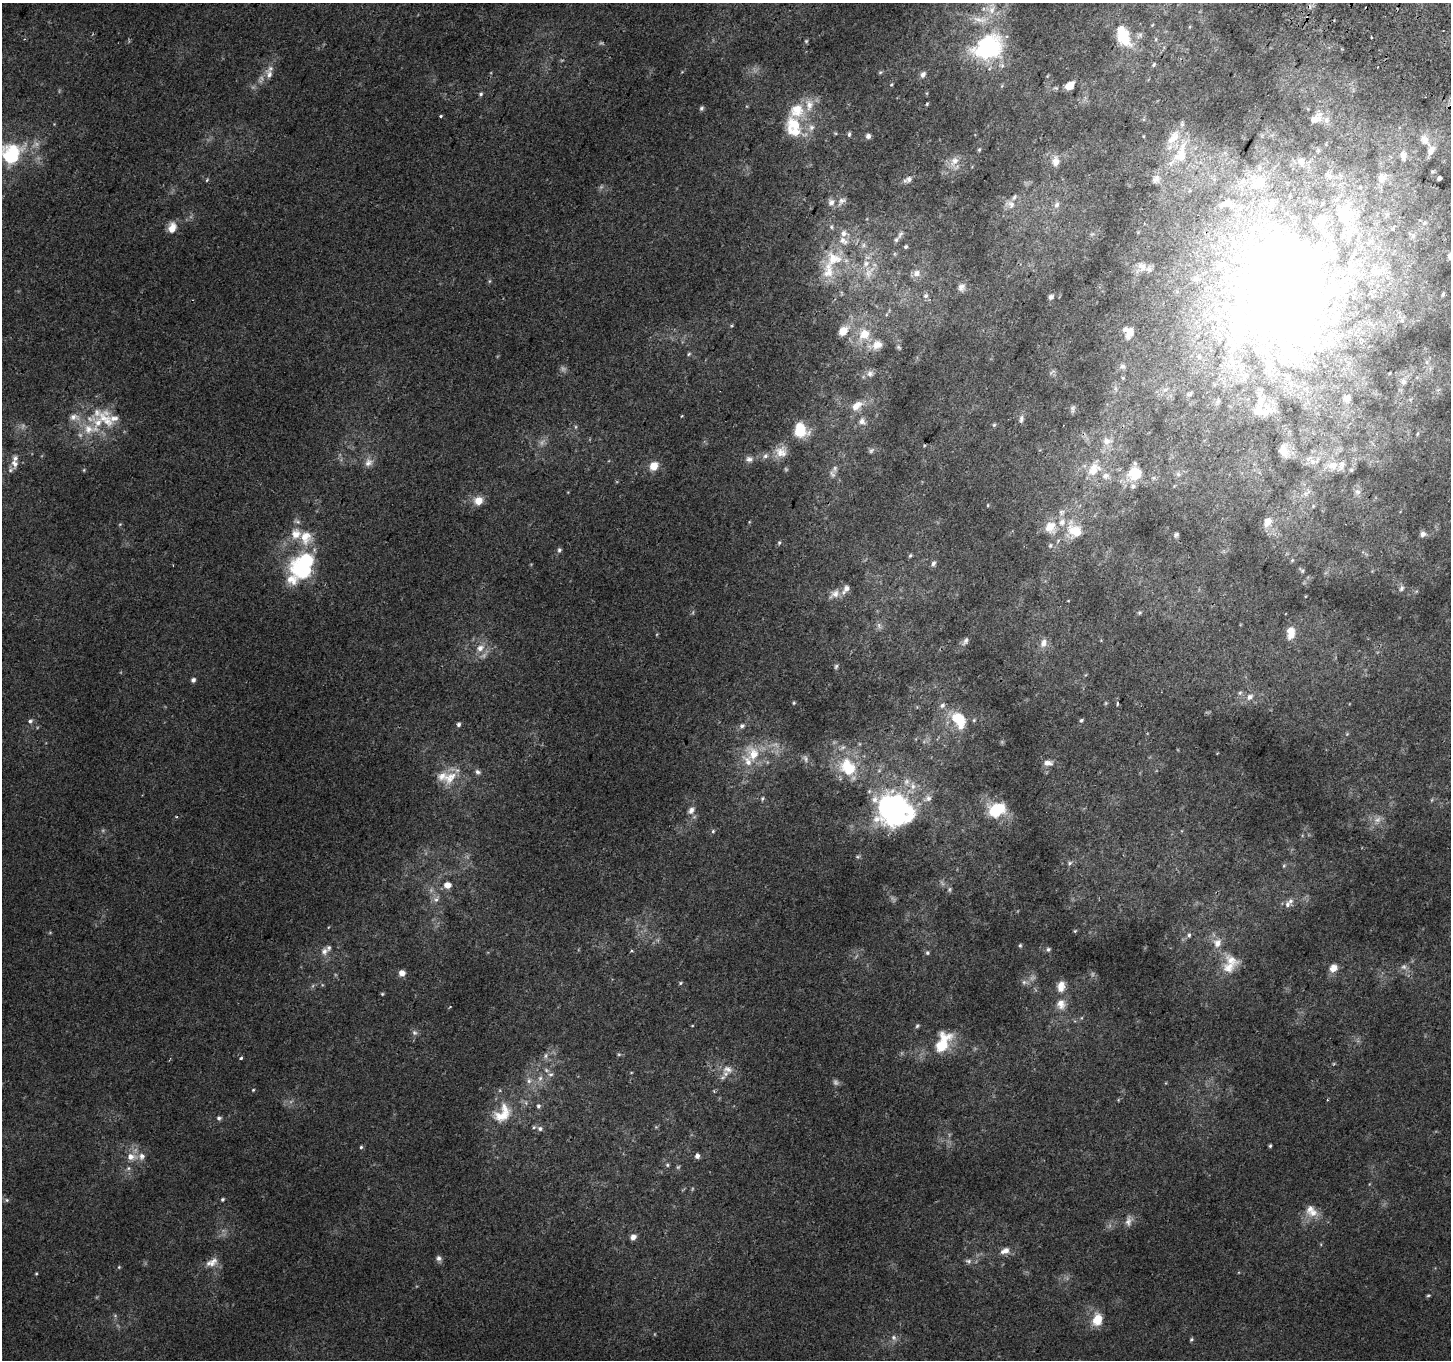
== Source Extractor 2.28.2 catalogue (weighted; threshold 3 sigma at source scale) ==
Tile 10 of 4 x 4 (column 2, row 3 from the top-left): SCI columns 1479-2927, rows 1659-3016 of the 5846 x 5965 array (HDU 1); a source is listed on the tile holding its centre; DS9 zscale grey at full resolution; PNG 1453 x 1362 px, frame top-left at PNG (2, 3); no overlay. Shown black and unused: <1% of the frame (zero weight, under 2 of 3 exposures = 2% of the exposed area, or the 3 px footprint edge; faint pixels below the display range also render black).
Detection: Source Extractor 2.28.2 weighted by HDU 2 'WHT'; one run over the whole footprint, this tile lists its part. Background 0.00422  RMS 0.0035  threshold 0.0158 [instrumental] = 3 sigma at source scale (4.5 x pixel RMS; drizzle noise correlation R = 1.50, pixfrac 1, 0.0396/0.0396 arcsec/px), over >= 5 px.
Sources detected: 316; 30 too faint to see at this stretch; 3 inside a brighter object's white glare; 1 cosmic-ray / hot-pixel residue — not listed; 67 inside a brighter listed object's ellipse — not listed separately; the other 215 listed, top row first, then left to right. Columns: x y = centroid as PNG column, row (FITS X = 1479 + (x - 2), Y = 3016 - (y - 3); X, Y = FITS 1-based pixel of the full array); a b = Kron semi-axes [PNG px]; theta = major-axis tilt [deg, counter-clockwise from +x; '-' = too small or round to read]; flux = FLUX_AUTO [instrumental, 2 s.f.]
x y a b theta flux
991 9 19 14 68 6.4
980 20 29 11 -1 7.4
1189 27 5 3 - 0.33
1123 36 31 17 -64 15
1371 37 3 2 - 0.52
806 41 5 5 - 0.5
988 47 26 21 24 53
1154 64 7 4 53 0.64
1002 65 8 7 - 1.3
880 72 6 4 21 0.47
269 74 15 10 -71 2.9
923 74 8 6 60 1.4
1047 76 5 3 - 0.32
891 85 5 4 - 0.39
1069 86 8 6 39 4.8
481 94 6 5 - 0.66
927 104 4 3 - 0.38
701 108 6 5 - 0.75
797 110 27 22 55 12
441 116 3 3 - 0.61
1316 118 22 12 31 4.6
811 127 11 8 82 2.2
849 134 6 4 82 0.67
868 136 6 5 - 1.2
1143 136 4 3 - 0.3
1425 140 22 12 -52 5.7
979 150 5 3 - 0.49
11 154 33 30 41 27
1181 154 49 19 70 25
1403 155 13 9 -83 3.7
954 161 15 10 46 3.5
1056 161 14 9 -90 3
1432 171 6 5 - 0.58
1382 178 17 13 54 4.2
1439 178 4 4 - 1.2
909 179 10 8 41 1.7
1156 179 16 13 50 4.1
207 180 6 4 67 0.45
841 201 16 8 45 2
1010 204 16 10 -26 2.7
1057 205 9 7 73 1.5
1387 214 8 6 72 1
1424 223 8 6 34 1.3
172 227 14 10 74 3.7
831 227 6 5 - 0.72
844 233 11 9 -12 2.4
900 234 13 6 60 1.3
864 245 8 7 - 1.1
906 246 5 4 - 0.64
1450 256 11 10 - 2.1
834 259 26 22 -5 13
1142 266 14 12 -39 3
868 273 16 11 80 4.3
916 273 10 9 - 2.4
489 281 6 4 89 0.47
961 287 12 10 75 1.9
1290 292 134 102 84 400
1443 294 6 4 75 0.7
926 296 8 7 - 1.2
1051 297 7 6 - 1.2
731 326 5 3 - 0.38
843 331 17 11 45 4.7
1128 332 15 12 -84 3.1
864 334 18 17 - 8.7
899 348 7 4 -41 0.57
689 354 5 4 - 0.49
1427 362 7 4 -89 0.74
1122 366 8 7 - 1.1
870 373 11 10 - 1.9
1403 381 11 8 -71 1.7
1116 389 7 4 -71 0.65
1438 390 7 4 19 0.65
1190 394 10 6 24 1.1
856 406 19 11 37 4.8
1073 409 10 6 82 1
682 416 3 2 - 0.35
1021 419 10 6 81 1.3
862 421 9 8 - 2.3
994 425 6 5 - 0.53
576 427 6 4 90 0.53
88 429 35 30 81 17
800 430 12 11 - 13
1417 434 5 5 - 0.48
1107 441 15 10 5 3.9
871 450 9 6 31 0.92
1284 451 15 10 -77 3.8
781 452 18 15 16 4.8
749 459 12 9 -2 1.8
369 462 13 11 50 2.9
1313 462 12 7 7 2.4
15 464 12 9 -81 2.6
1332 465 18 12 -3 5.3
654 466 10 8 49 4.7
1094 469 25 17 54 9.6
1351 470 6 5 - 0.54
832 474 14 8 -65 1.8
1135 474 21 18 44 10
1178 474 6 6 - 0.9
1357 492 9 8 - 1.6
1306 494 8 7 - 1.4
478 501 11 10 - 4.4
988 505 4 4 - 0.37
1061 512 9 8 - 1.6
749 522 5 3 - 0.3
1268 522 13 10 69 4
120 524 5 4 - 0.38
1050 527 17 15 -74 6.9
1075 531 22 18 -43 11
296 534 15 14 - 5.2
1423 534 7 7 - 1.4
1176 535 5 4 - 0.61
779 543 6 4 74 0.62
1050 546 7 6 - 0.95
559 550 7 5 73 0.8
910 555 6 4 49 0.56
1292 560 6 5 - 0.54
933 564 7 5 64 1.2
303 565 38 28 57 33
1301 570 11 6 -43 0.95
1401 588 8 6 72 1
834 594 17 10 33 3.1
1068 601 4 3 - 0.26
1139 613 6 6 - 0.52
879 626 11 7 -74 1.4
1290 630 10 9 - 2.8
965 641 13 6 55 1.4
1044 643 13 9 68 2.6
480 648 12 9 35 3.1
836 666 7 5 72 0.68
193 680 5 5 - 1.2
1240 693 7 5 23 0.8
1250 697 9 8 - 2.3
794 703 4 4 - 0.38
1106 703 5 5 - 0.42
1117 704 3 3 - 0.87
957 718 21 14 -34 11
1081 720 5 4 - 0.53
30 721 7 6 - 0.95
459 724 5 5 - 0.91
742 726 8 7 - 1.2
1347 734 6 4 46 0.44
753 754 27 18 -64 12
805 759 13 7 -59 1.5
1048 763 10 6 2 2.2
846 765 23 16 54 12
478 772 8 7 - 1.1
450 777 25 16 42 7.8
762 799 6 5 - 0.66
889 807 43 33 -3 75
691 810 13 8 54 2.1
996 810 19 14 20 15
177 816 4 4 - 0.56
1377 820 13 9 50 2.7
713 831 5 5 - 0.57
858 857 7 4 -5 0.55
1070 863 7 5 61 0.74
1284 866 6 5 - 0.56
447 885 7 6 - 3.4
949 889 7 6 - 0.72
436 899 12 7 47 1.8
1287 904 10 7 69 1.6
1075 931 5 4 - 0.45
1189 935 6 4 89 0.68
1217 943 14 12 75 4.2
1020 945 5 4 - 0.54
1048 949 7 6 - 0.83
324 951 12 9 67 2.2
631 951 4 3 - 0.41
927 953 6 5 - 0.7
1228 967 27 15 24 6.9
1334 968 10 9 - 3.2
402 973 6 6 - 2.6
1025 982 13 7 -6 1.5
680 983 6 4 17 0.51
1061 986 16 11 81 3.9
382 994 5 4 - 0.41
1061 1004 16 14 -88 4.5
450 1007 4 2 - 0.29
692 1026 4 3 - 0.27
917 1026 6 5 - 0.6
414 1033 9 7 -43 1.1
943 1043 28 15 64 13
545 1056 9 7 57 1.3
240 1058 4 3 - 1.6
1334 1064 6 4 45 0.39
727 1069 16 11 -13 4
551 1074 8 6 25 1.1
540 1078 9 6 73 1.5
529 1081 8 7 - 1.5
253 1090 4 4 - 0.39
1327 1100 3 2 - 0.3
538 1106 6 5 - 0.84
502 1114 33 21 50 12
219 1118 6 6 - 0.91
540 1128 7 6 - 1.1
1270 1146 3 3 - 0.49
361 1147 4 4 - 0.54
697 1156 6 5 - 1.3
131 1157 15 9 -5 3.9
667 1165 6 4 -24 0.56
128 1168 7 5 22 0.83
223 1199 5 4 - 0.56
7 1200 8 6 -16 0.81
1313 1213 18 12 12 4.4
1128 1221 16 9 81 2.3
633 1237 7 6 - 2
1005 1251 11 7 20 2.8
439 1258 8 7 - 1.3
212 1264 21 9 47 3.6
119 1267 5 4 - 0.41
36 1273 4 3 - 0.35
1428 1295 6 3 8 0.45
1097 1319 14 10 75 7
893 1337 9 7 -47 1.4
1191 1339 6 4 62 0.5
Overlapping masked pixels (flux is a lower limit): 1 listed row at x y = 1290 292
Isophote crosses this tile's border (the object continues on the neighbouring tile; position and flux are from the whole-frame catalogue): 3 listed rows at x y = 11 154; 1450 256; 1290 292